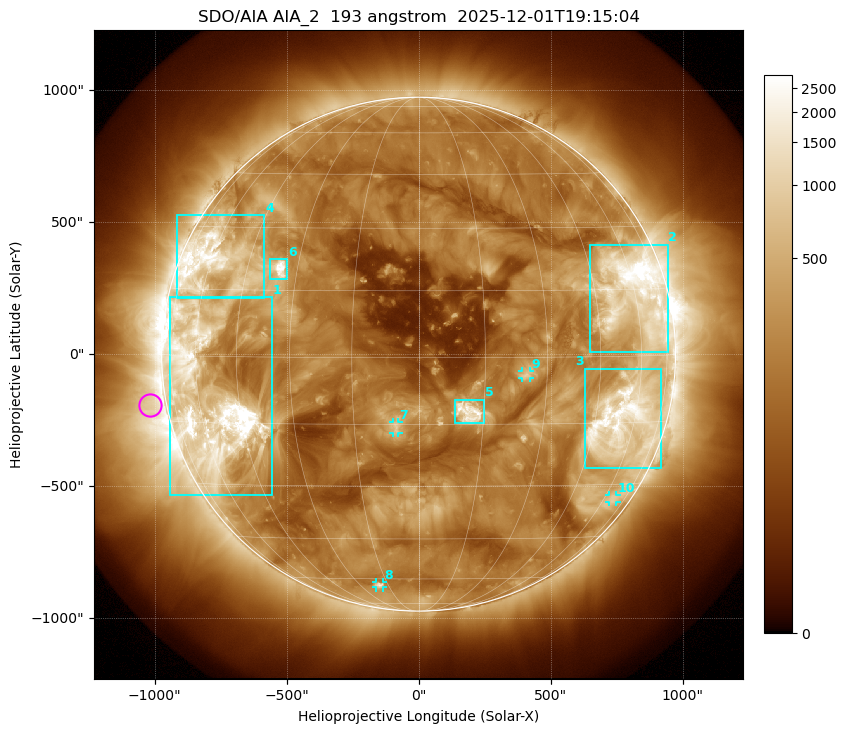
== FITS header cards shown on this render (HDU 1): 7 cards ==
TELESCOP= 'SDO/AIA '           / For AIA: SDO/AIA
INSTRUME= 'AIA_2   '           / For AIA: AIA_ATA1, AIA_ATA2, AIA_ATA3 or AIA_AT
WAVELNTH=                  193 / [angstrom] Wavelength
WAVEUNIT= 'angstrom'           / Wavelength unit: angstrom
DATE-OBS= '2025-12-01T19:15:04.843' / [ISO] Date when observation started; ISO 8
CTYPE1  = 'HPLN-TAN'           / CTYPE1: HPLN
CTYPE2  = 'HPLT-TAN'           / CTYPE2: HPLT

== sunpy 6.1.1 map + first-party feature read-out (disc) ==
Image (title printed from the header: SDO/AIA AIA_2  193 angstrom  2025-12-01T19:15:04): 1024 x 1024 px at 2.4 arcsec/px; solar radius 974 arcsec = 406 px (full disc in frame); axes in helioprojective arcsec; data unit not stated in the header (colour bar unlabelled)
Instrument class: DISC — disc imager (sunpy class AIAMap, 193 A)
Bright regions (active regions / flare kernels): reference = the median radial profile (limb darkening/brightening removed); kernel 9 px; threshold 5 sigma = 522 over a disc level ~193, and >= 1.15x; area >= 12 px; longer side >= 10 px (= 24 arcsec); searched inside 0.97 R_sun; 10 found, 10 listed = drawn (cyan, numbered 1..; 4 of them under ~33 arcsec drawn as corner ticks so the feature stays visible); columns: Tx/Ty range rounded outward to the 5 arcsec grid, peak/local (2 s.f.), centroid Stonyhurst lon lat
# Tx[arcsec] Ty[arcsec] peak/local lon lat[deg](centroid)
1 -945..-555 -535..215 24 -56 -10
2 650..945 5..415 19 +59 +14
3 625..920 -430..-55 12 +55 -15
4 -915..-585 210..525 10 -59 +21
5 140..250 -265..-170 14 +11 -12
6 -565..-500 280..360 17 -35 +20
7 -95..-75 -300..-255 5.3 -5 -16
8 -160..-135 -885..-865 5.4 -19 -63
9 390..425 -90..-65 5.4 +25 -4
10 720..750 -560..-535 3.3 +65 -34
Off-limb structures (1.02-1.3 R_sun): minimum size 162 px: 2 found; the strongest spans PA ~65..135 deg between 1.02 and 1.3 R_sun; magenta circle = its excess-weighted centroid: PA ~100 deg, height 1.06 R_sun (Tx ~-1020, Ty ~-190 arcsec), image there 2.8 x the reference